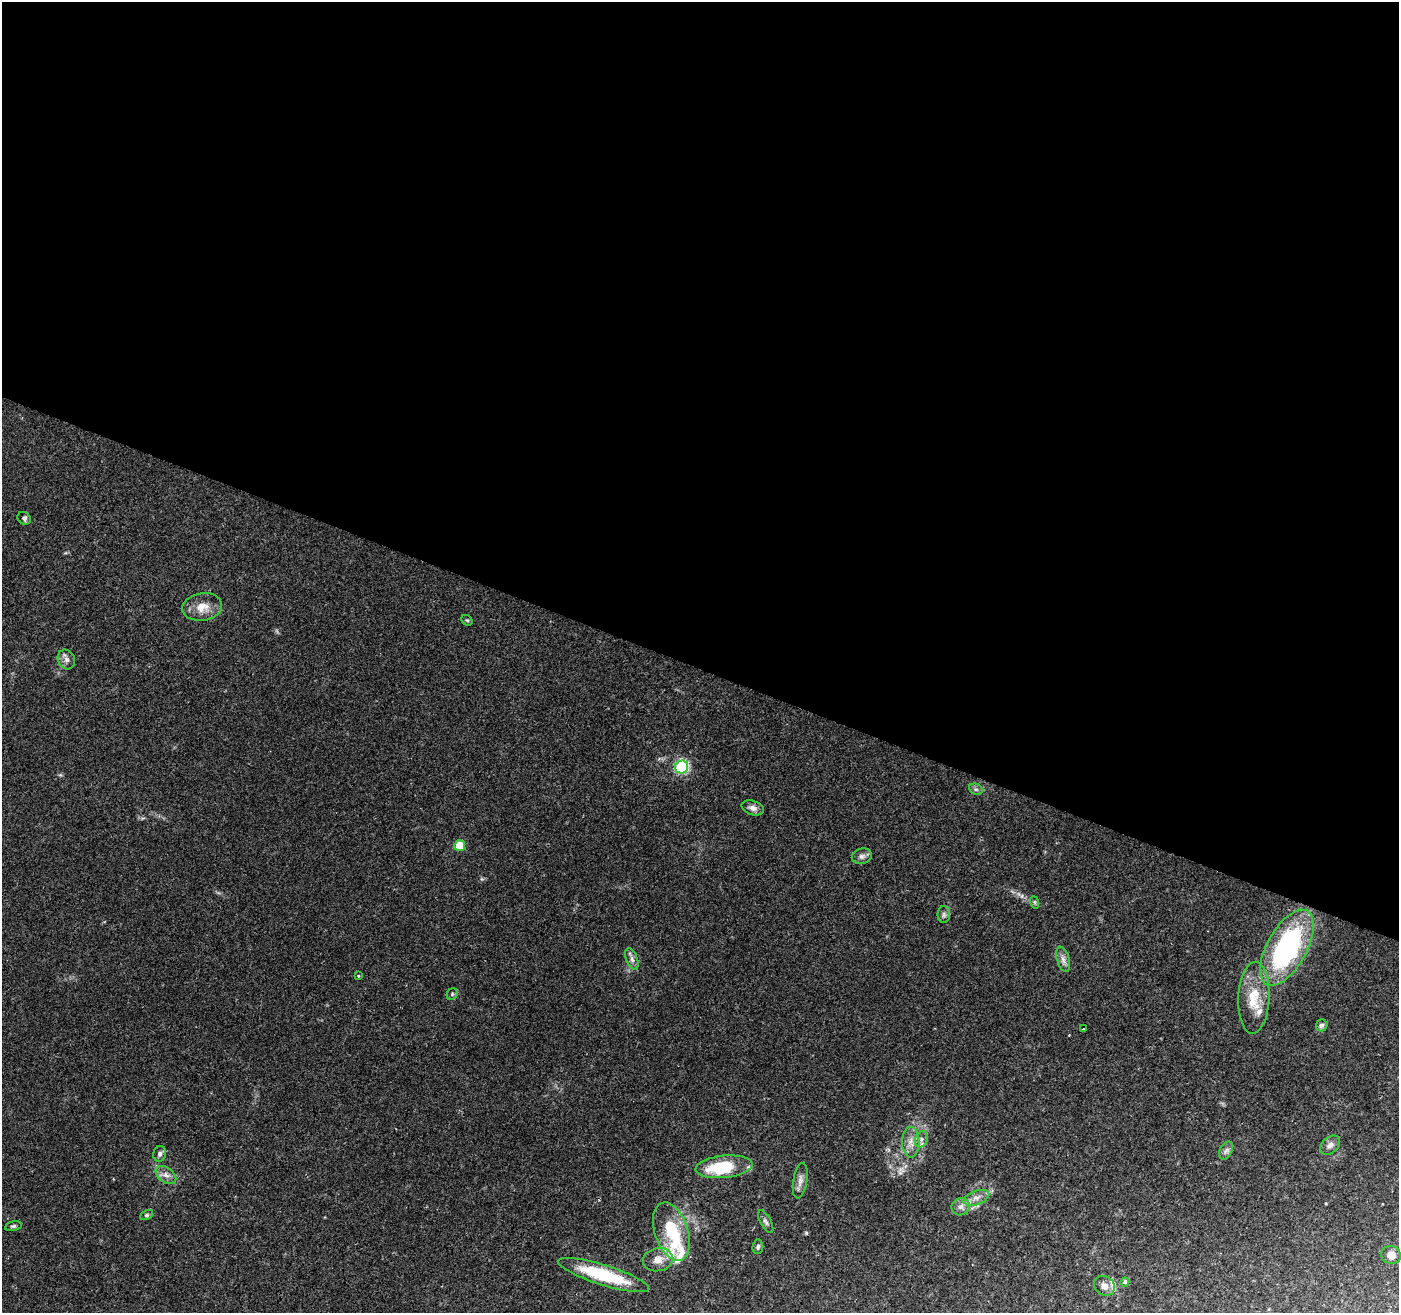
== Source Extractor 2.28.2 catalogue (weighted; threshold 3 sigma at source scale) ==
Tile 3 of 4 x 4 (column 3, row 1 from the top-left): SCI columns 2797-4193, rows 4136-5446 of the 5593 x 5716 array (HDU 1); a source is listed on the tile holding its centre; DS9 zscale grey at full resolution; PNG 1401 x 1315 px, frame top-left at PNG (2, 2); each listed source drawn as its Kron ellipse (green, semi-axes under 4 px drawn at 4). Shown black and unused: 51% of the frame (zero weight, under 2 of 3 exposures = <1% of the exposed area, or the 3 px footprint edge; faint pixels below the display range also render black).
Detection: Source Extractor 2.28.2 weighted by HDU 2 'WHT'; one run over the whole footprint, this tile lists its part. Background 0.0686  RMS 0.0068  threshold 0.0304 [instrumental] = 3 sigma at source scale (4.5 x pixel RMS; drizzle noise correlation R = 1.50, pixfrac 1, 0.0396/0.0396 arcsec/px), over >= 5 px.
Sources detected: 45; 2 inside a brighter object's white glare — neither listed nor drawn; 4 inside a brighter listed object's ellipse — not listed separately; the other 39 listed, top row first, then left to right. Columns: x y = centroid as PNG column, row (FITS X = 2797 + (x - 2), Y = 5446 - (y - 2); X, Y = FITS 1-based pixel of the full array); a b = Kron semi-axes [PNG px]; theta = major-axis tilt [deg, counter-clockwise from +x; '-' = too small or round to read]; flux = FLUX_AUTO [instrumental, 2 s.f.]
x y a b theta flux
24 518 7 5 -36 1.9
202 607 20 13 9 10
467 620 6 5 - 0.97
66 659 10 8 -65 3.1
682 767 6 6 - 85
976 789 7 5 -29 1.6
753 808 11 7 -19 3.3
460 846 5 5 - 19
862 856 10 7 16 2.8
1034 902 6 4 -71 1
944 915 8 6 90 2
1287 948 42 20 61 120
632 959 11 5 -69 2.7
1063 959 13 6 -73 3.4
358 976 3 3 - 0.84
452 994 6 5 - 1.1
1254 998 36 15 87 21
1322 1025 6 6 - 2.2
1083 1029 3 2 - 0.67
921 1139 8 6 69 2.5
911 1142 15 8 -89 5.7
1330 1145 11 8 42 3.5
1226 1151 9 6 62 2.4
160 1154 8 6 74 2.1
724 1167 28 11 6 27
166 1175 11 7 -37 3.9
800 1181 18 7 81 3.9
976 1198 13 7 20 4.5
961 1207 9 8 - 3.4
146 1215 7 4 27 1.1
766 1222 12 5 -62 1.8
13 1226 8 5 11 1.3
671 1232 30 16 -72 32
758 1247 7 5 84 1.3
1391 1255 10 9 - 4.9
658 1260 15 11 11 6.4
603 1275 47 10 -17 38
1125 1282 4 4 - 2.7
1104 1286 11 9 -36 4.5